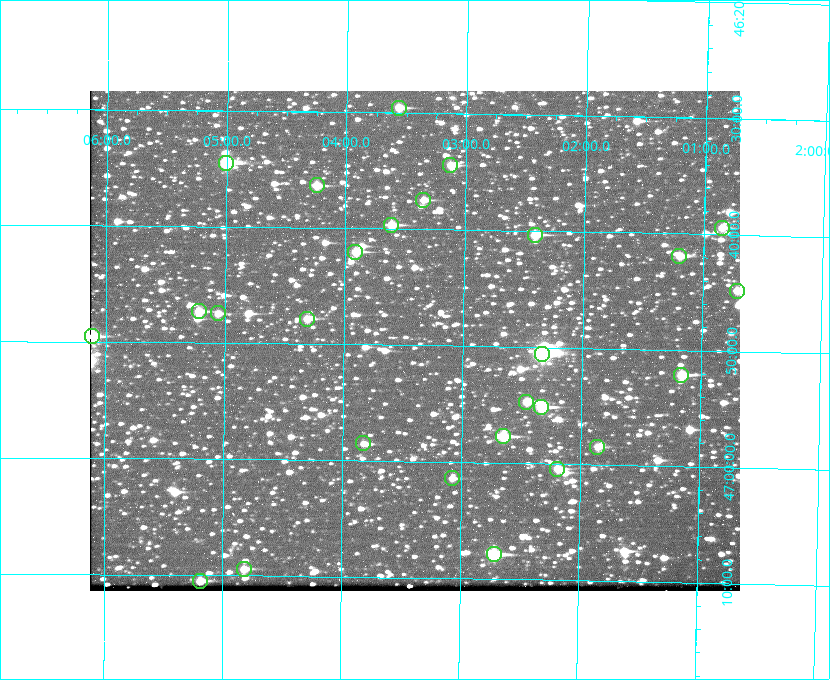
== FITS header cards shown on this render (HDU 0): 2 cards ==
NAXIS1  =                  650 / Width of table row in bytes
NAXIS2  =                  500 / Number of rows in table

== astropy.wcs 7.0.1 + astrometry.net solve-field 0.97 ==
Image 650 x 500 px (HDU 0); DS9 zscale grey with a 90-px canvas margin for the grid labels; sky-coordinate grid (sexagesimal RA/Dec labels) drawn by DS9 from the SOLVED WCS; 27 Tycho-2 reference stars matched to detected sources circled (green)
Header WCS: none
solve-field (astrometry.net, Tycho-2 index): SOLVED blind (the file carries no WCS)
Solved WCS: RA---TAN-SIP/DEC--TAN-SIP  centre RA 02:03:24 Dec +46:50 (30.85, +46.83 deg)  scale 5.17 arcsec/px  FOV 56.0' x 43.0'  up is +179 deg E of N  parity flipped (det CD > 0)
(file carries no celestial WCS; the grid is the blind solution)
Tycho-2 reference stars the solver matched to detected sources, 27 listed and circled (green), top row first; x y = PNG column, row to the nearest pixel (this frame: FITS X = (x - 90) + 1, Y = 500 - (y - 91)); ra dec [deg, ICRS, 3 dp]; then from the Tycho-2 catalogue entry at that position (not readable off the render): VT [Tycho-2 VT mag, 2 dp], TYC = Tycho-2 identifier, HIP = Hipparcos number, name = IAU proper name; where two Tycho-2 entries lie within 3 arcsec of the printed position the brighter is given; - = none
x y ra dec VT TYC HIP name
399 108 30.892 +46.493 10.70 3280-490-1 - -
226 163 31.250 +46.575 8.43 3281-919-1 - -
450 165 30.782 +46.574 10.16 3280-645-1 - -
317 185 31.061 +46.606 9.99 3281-582-1 - -
423 200 30.837 +46.625 10.69 3280-1254-1 - -
391 225 30.904 +46.661 9.60 3280-781-1 - -
722 228 30.213 +46.657 10.42 3280-803-1 - -
535 235 30.604 +46.672 9.47 3280-908-1 - -
355 252 30.978 +46.700 9.85 3281-909-1 - -
679 256 30.300 +46.699 10.25 3280-1695-1 - -
737 291 30.179 +46.746 10.21 3280-486-1 - -
199 311 31.305 +46.788 10.64 3281-663-1 - -
218 313 31.264 +46.791 10.76 3281-86-1 - -
307 319 31.078 +46.798 10.61 3281-114-1 - -
92 336 31.529 +46.825 9.32 3281-34-1 - -
542 354 30.583 +46.843 7.07 3280-746-1 9508 -
681 375 30.291 +46.869 9.33 3280-1647-1 - -
526 402 30.615 +46.912 10.08 3284-203-1 - -
541 407 30.584 +46.919 9.47 3284-629-1 - -
503 436 30.663 +46.962 9.31 3284-347-1 - -
363 443 30.956 +46.975 11.27 3285-185-1 - -
597 447 30.464 +46.975 10.61 3284-511-1 - -
557 469 30.548 +47.007 10.42 3284-727-1 - -
452 478 30.769 +47.024 11.20 3284-681-1 - -
494 554 30.679 +47.131 10.02 3284-307-1 - -
244 569 31.205 +47.157 10.28 3285-879-1 - -
200 581 31.297 +47.175 10.30 3285-914-1 - -